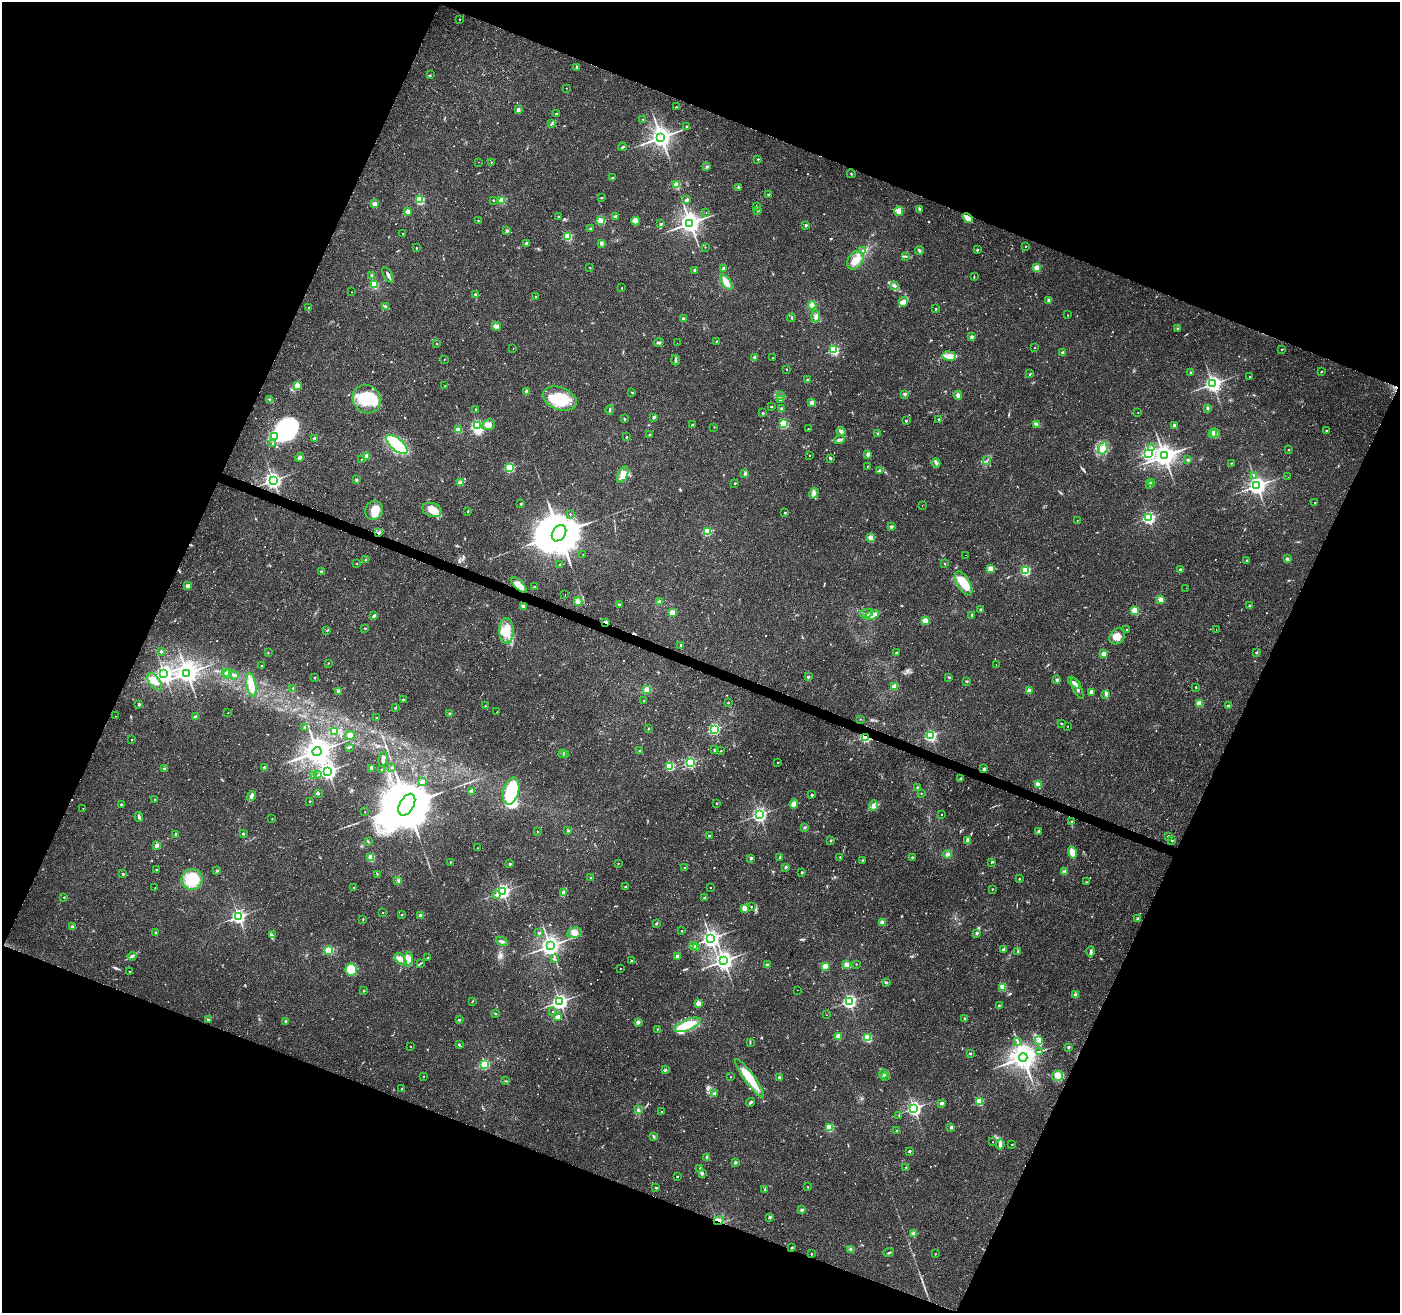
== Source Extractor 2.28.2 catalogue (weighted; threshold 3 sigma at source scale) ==
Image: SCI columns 7-5596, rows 274-5515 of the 5596 x 5722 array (HDU 1 of 3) = the unmasked area's bounding box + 8 px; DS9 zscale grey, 4 x 4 block average (1 PNG px = mean of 4 x 4 image px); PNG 1402 x 1315 px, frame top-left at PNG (2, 2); each listed source drawn as its Kron ellipse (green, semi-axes under 4 px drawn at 4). Shown black and unused: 43% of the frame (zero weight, under 2 of 3 exposures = <1% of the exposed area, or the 3 px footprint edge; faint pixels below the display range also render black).
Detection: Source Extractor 2.28.2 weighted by HDU 2 'WHT'. Background 0.0211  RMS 0.003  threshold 0.0135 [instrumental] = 3 sigma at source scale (4.5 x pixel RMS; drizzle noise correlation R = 1.50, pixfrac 1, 0.0396/0.0396 arcsec/px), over >= 5 px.
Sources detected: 792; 9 too faint to see at this stretch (4 x 4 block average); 4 inside a brighter object's white glare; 10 cosmic-ray / hot-pixel residue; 1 long thin detection or spike segment (spike, bleed or trail) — neither listed nor drawn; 5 coinciding with a brighter row at this scale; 16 inside a brighter listed object's ellipse — not listed separately; of the other 747, all 500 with FLUX_AUTO >= 0.987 (the completeness limit of this list) listed and drawn (247 fainter detections not listed), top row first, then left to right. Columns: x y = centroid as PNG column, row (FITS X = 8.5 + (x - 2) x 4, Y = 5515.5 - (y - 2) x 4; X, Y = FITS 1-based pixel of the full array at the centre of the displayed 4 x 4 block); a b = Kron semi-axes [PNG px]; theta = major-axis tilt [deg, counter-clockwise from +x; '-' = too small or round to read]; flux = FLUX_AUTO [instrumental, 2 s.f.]
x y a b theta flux
460 19 2 2 - 1.2
577 67 2 2 - 8
430 75 2 2 - 1.2
566 88 2 2 - 1.2
677 107 3 2 - 1.2
518 110 3 2 - 5
556 114 2 2 - 4.9
643 119 2 2 - 1.1
552 123 3 2 - 1.1
687 127 2 2 - 8.3
661 137 3 3 - 1600
622 147 4 2 - 2.1
758 159 2 2 - 2.9
478 162 2 2 - 0.99
491 162 2 2 - 1.3
707 167 3 2 - 1.7
851 174 4 2 - 1.4
612 178 2 2 - 1.4
677 185 2 2 - 84
739 188 3 2 - 3.2
768 194 2 2 - 4
601 198 3 2 - 1.3
420 200 2 2 - 160
493 200 2 2 - 3.8
502 200 2 2 - 84
687 200 3 2 - 3.2
375 204 2 2 - 34
756 206 2 2 - 4.7
920 210 2 2 - 1.6
407 211 2 2 - 18
758 211 3 2 - 1.9
899 211 4 3 - 4.7
706 212 2 2 - 1.1
558 217 2 2 - 1.5
615 217 2 2 - 17
968 218 5 2 - 23
478 221 2 2 - 2.3
601 221 2 2 - 76
636 221 4 4 - 14
690 223 3 3 - 1400
661 224 3 2 - 2.6
806 225 2 2 - 7.7
590 228 2 2 - 5.5
507 230 2 2 - 9.6
403 234 2 2 - 2.1
568 237 2 2 - 130
526 243 2 2 - 8.7
601 243 2 2 - 18
1025 246 2 2 - 1.5
705 247 2 2 - 1.1
416 248 2 2 - 2
977 250 2 2 - 4
863 251 3 2 - 5.7
919 251 4 3 - 3
906 256 3 2 - 1.9
855 260 10 7 56 24
590 268 2 2 - 1
724 268 2 2 - 19
1037 268 2 2 - 78
695 270 2 2 - 11
372 275 2 2 - 9.9
388 275 9 2 -61 6.7
974 277 4 2 - 1.6
726 282 9 4 -54 18
374 284 2 2 - 110
894 286 4 3 - 3.2
622 288 2 2 - 1
352 292 2 2 - 1.1
475 294 2 2 - 6.4
536 296 2 2 - 1.4
1049 300 2 2 - 21
903 302 5 4 - 5.8
812 305 4 3 - 11
386 307 3 2 - 1.3
309 308 2 2 - 5.7
936 309 2 2 - 2.7
1068 315 2 2 - 1.3
815 316 6 4 -90 6.2
791 318 4 2 - 1.4
684 319 2 2 - 17
496 326 5 4 - 5.5
1177 328 2 2 - 1.4
972 337 2 2 - 14
716 341 3 2 - 1
659 342 5 3 - 3.2
677 343 2 2 - 3
437 344 2 2 - 2.1
1035 348 2 2 - 1.2
513 349 2 2 - 2
1282 349 2 2 - 2
834 350 2 2 - 190
1063 353 2 2 - 18
949 356 6 4 -9 11
755 358 2 2 - 25
772 358 2 2 - 1.5
444 359 2 2 - 1
675 360 5 2 - 3.2
787 369 2 2 - 1.2
1321 371 2 2 - 1.3
1191 372 2 2 - 7.7
1030 374 3 2 - 1.1
1249 377 2 2 - 1.1
807 380 2 2 - 7.8
1213 384 3 3 - 780
297 385 2 2 - 55
445 386 2 2 - 1.4
527 392 2 2 - 29
632 392 2 2 - 2
905 394 2 2 - 10
958 395 4 3 - 5.9
780 396 3 2 - 2
367 399 15 13 -53 64
560 399 18 11 -20 70
270 400 3 2 - 2
780 400 2 2 - 1
812 403 2 2 - 30
771 407 2 2 - 3.1
1208 408 3 2 - 2.4
476 409 2 2 - 2.2
782 409 2 2 - 14
610 410 4 2 - 2.3
1138 412 2 2 - 1.1
763 413 2 2 - 4.1
654 417 2 2 - 10
624 419 2 2 - 3.5
939 420 2 2 - 7.1
906 421 2 2 - 7.5
784 424 2 2 - 130
1037 424 2 2 - 1
488 425 6 5 - 12
692 425 2 2 - 8
1174 425 2 2 - 14
477 426 2 2 - 270
714 427 2 2 - 1.2
808 429 2 2 - 1.8
458 430 2 2 - 45
1326 430 2 2 - 2.2
841 431 4 3 - 3.8
878 433 2 2 - 5.9
1212 433 2 2 - 37
1215 433 5 3 - 6
649 435 2 2 - 5.7
275 436 3 2 - 250
626 437 2 2 - 3.5
314 438 2 2 - 4.4
839 440 5 3 - 4.9
272 444 2 2 - 1.4
397 445 13 6 -40 130
1103 448 6 4 67 9.3
1152 448 2 2 - 1.1
1289 450 2 2 - 3.1
1148 453 3 2 - 320
868 454 2 2 - 19
810 455 2 2 - 1.4
366 456 2 2 - 28
1164 456 3 3 - 1700
300 457 4 3 - 6.6
830 458 2 2 - 3.9
361 459 2 2 - 1.2
1188 460 3 3 - 2.6
987 461 3 2 - 1.4
936 463 5 2 - 3.2
1232 463 2 2 - 1.1
867 466 2 2 - 1.7
509 468 2 2 - 160
880 470 3 2 - 1.9
745 473 2 2 - 14
623 475 9 4 65 13
1254 475 4 2 - 2.5
1288 477 2 2 - 2.4
273 480 3 3 - 730
356 480 2 2 - 8.1
460 483 2 2 - 32
735 483 2 2 - 3.1
1151 483 2 2 - 21
1150 484 3 2 - 3.2
1257 486 3 3 - 900
814 493 5 3 - 4.2
1315 503 2 2 - 2.3
521 504 2 2 - 3.3
922 505 2 2 - 1.2
374 510 10 8 65 27
432 510 10 7 -19 24
468 511 2 2 - 3.9
785 513 2 2 - 5.1
570 514 2 2 - 1.1
1148 518 2 2 - 370
1077 520 2 2 - 1.1
891 527 2 2 - 14
708 531 2 2 - 91
378 533 3 2 - 2.3
559 533 9 6 55 11000
871 538 2 2 - 65
583 555 2 2 - 1.1
966 555 2 2 - 2.2
1287 559 3 3 - 2.4
366 560 3 2 - 1.3
1246 561 2 2 - 1.6
357 563 2 2 - 1.3
944 563 2 2 - 1.1
559 565 2 2 - 3.3
991 569 2 2 - 40
1025 570 2 2 - 180
1180 570 2 2 - 13
321 572 3 2 - 2.7
964 583 13 6 -61 35
519 585 10 4 -45 17
188 586 2 2 - 29
534 587 2 2 - 1.2
1186 588 2 2 - 2.5
565 594 2 2 - 4.6
1161 600 2 2 - 50
578 601 4 4 - 9
659 602 2 2 - 22
619 604 3 2 - 1.3
523 606 3 3 - 3.9
1250 606 2 2 - 7.6
981 610 2 2 - 17
1135 611 2 2 - 87
672 613 2 2 - 52
867 613 6 2 12 4.4
872 615 7 4 23 18
972 615 2 2 - 3.4
373 616 3 2 - 3.1
925 621 2 2 - 56
605 622 3 2 - 2.7
365 628 2 2 - 2.3
1216 629 2 2 - 1.1
327 630 3 2 - 1.3
1127 630 2 2 - 2.9
506 631 13 7 90 27
1117 636 9 7 49 13
681 645 4 2 - 2
161 651 2 2 - 6.2
1256 652 2 2 - 2.4
268 653 2 2 - 1.2
896 653 2 2 - 6.4
1104 654 2 2 - 44
328 663 2 2 - 1.1
996 665 2 2 - 2.5
261 666 2 2 - 3.7
187 673 3 3 - 1400
226 673 3 2 - 2.6
164 674 3 3 - 770
228 674 5 2 - 2.8
234 675 4 2 - 3.2
808 677 2 2 - 9
949 677 3 2 - 1.6
315 678 2 2 - 2.3
1057 680 2 2 - 13
967 681 3 2 - 1.6
155 682 10 5 -53 14
1075 683 7 3 -37 6.2
251 685 12 5 -81 21
894 686 4 3 - 4.4
1196 687 2 2 - 2.8
293 688 2 2 - 1.9
1077 688 11 2 -63 5.9
647 690 2 2 - 60
339 691 2 2 - 28
1029 691 2 2 - 35
1091 692 2 2 - 20
1106 694 3 2 - 1.8
403 700 2 2 - 6
644 701 2 2 - 1.4
728 703 2 2 - 2.4
1199 703 2 2 - 56
139 704 2 2 - 7.3
485 706 2 2 - 1.3
1228 706 3 2 - 2.4
395 708 2 2 - 5
497 712 2 2 - 1.6
228 713 2 2 - 1.1
450 714 2 2 - 8.9
115 716 2 2 - 1.5
195 717 4 3 - 3.6
376 718 2 2 - 2
860 719 2 2 - 1.5
1061 723 2 2 - 3
1067 726 2 2 - 1
304 727 3 2 - 1.3
648 729 2 2 - 2.3
714 729 2 2 - 300
334 731 2 2 - 62
350 735 5 4 - 8.1
931 736 2 2 - 280
865 737 3 2 - 130
131 740 2 2 - 1.2
349 747 3 2 - 1.3
715 750 2 2 - 11
317 751 4 4 - 2600
639 751 2 2 - 3.8
721 751 2 2 - 1.2
562 753 2 2 - 11
566 755 2 2 - 5.9
383 759 7 3 76 6.2
690 762 2 2 - 250
778 762 2 2 - 1
670 766 2 2 - 150
264 767 2 2 - 9.5
392 767 2 2 - 1.4
372 768 2 2 - 30
164 769 2 2 - 8.5
382 769 2 2 - 3.6
984 769 2 2 - 12
328 771 3 3 - 760
318 775 3 2 - 1.2
313 776 2 2 - 2.2
961 779 3 2 - 3
422 781 4 3 - 4.1
1038 785 2 2 - 50
917 787 2 2 - 1.5
471 791 4 2 - 3
511 791 14 7 74 100
921 793 2 2 - 1.6
318 794 3 2 - 2.7
812 795 2 2 - 7
251 796 5 4 - 5.2
155 800 2 2 - 2
310 801 2 2 - 3.3
717 803 2 2 - 3.1
121 804 2 2 - 3.6
794 804 4 3 - 10
407 805 12 7 60 18000
873 805 6 2 69 3.8
83 808 2 2 - 1.2
365 812 2 2 - 1.4
941 814 2 2 - 1.2
759 815 3 2 - 550
139 817 5 3 - 3.4
272 819 2 2 - 1.1
1072 822 2 2 - 5.6
805 827 3 2 - 2.4
568 830 2 2 - 6.6
537 831 2 2 - 1.3
1039 831 2 2 - 8
176 834 2 2 - 9.3
243 834 2 2 - 7.4
709 836 2 2 - 5.3
1168 836 2 2 - 3.3
831 840 3 2 - 1.3
968 840 4 3 - 5.2
1172 841 2 2 - 3.4
368 842 3 2 - 1.3
157 845 3 3 - 5.5
477 848 2 2 - 1.7
1072 853 6 3 -74 22
948 854 4 4 - 5.1
779 857 4 2 - 2
840 857 2 2 - 2.4
912 857 2 2 - 2
371 858 2 2 - 68
751 858 2 2 - 7.3
862 860 2 2 - 1.1
450 862 2 2 - 1.1
991 862 2 2 - 1.6
618 863 2 2 - 1.1
510 864 2 2 - 11
786 867 2 2 - 12
684 868 2 2 - 1.4
156 869 2 2 - 2.6
217 871 2 2 - 7.4
802 872 2 2 - 4.9
1064 872 2 2 - 24
123 874 2 2 - 4.3
377 875 2 2 - 1.2
591 878 2 2 - 3
192 879 10 10 - 49
1019 879 2 2 - 3.6
398 880 2 2 - 1
1086 882 2 2 - 2.1
625 887 2 2 - 1.7
155 888 2 2 - 1.4
354 888 2 2 - 5.6
710 888 2 2 - 1
992 889 2 2 - 1.5
503 892 2 2 - 510
563 893 4 2 - 8.4
497 895 3 2 - 3.5
64 897 2 2 - 1.1
704 898 2 2 - 5
751 907 2 2 - 1.8
745 908 2 2 - 49
383 912 2 2 - 1.6
401 915 2 2 - 2.4
238 916 2 2 - 540
421 916 2 2 - 7.4
363 919 3 2 - 1.2
1138 919 2 2 - 16
882 922 3 3 - 4.9
656 923 3 2 - 2
73 927 2 2 - 18
682 931 2 2 - 2
156 933 2 2 - 8.7
539 933 2 2 - 9.3
574 933 7 5 14 11
977 933 2 2 - 11
272 935 3 2 - 1.7
711 939 3 3 - 950
502 941 6 3 -25 4.4
550 946 3 3 - 1300
694 946 2 2 - 17
697 948 2 2 - 1.5
1003 949 3 2 - 2.7
329 950 2 2 - 160
1018 951 2 2 - 1.1
1091 951 5 3 - 3.6
132 956 4 2 - 3.1
677 956 2 2 - 14
428 958 3 2 - 1
554 958 3 2 - 1
401 959 7 4 -47 7.7
408 959 7 4 81 12
631 961 2 2 - 2.4
724 961 3 3 - 1000
420 963 4 2 - 1.9
856 964 2 2 - 1.5
767 965 2 2 - 16
847 965 2 2 - 43
825 966 2 2 - 54
351 969 6 5 - 43
620 969 2 2 - 1.6
130 972 2 2 - 3.5
886 983 4 2 - 1.7
1003 987 2 2 - 72
364 990 3 2 - 1
797 990 2 2 - 1.1
1075 995 4 3 - 3.4
472 1001 3 2 - 1
849 1001 2 2 - 430
560 1002 3 3 - 710
698 1003 2 2 - 40
999 1005 2 2 - 3.6
553 1011 2 2 - 1.7
495 1013 3 2 - 1.4
826 1015 2 2 - 1.7
557 1017 2 2 - 25
965 1018 3 2 - 1.2
208 1019 2 2 - 4.9
459 1020 2 2 - 7
286 1021 2 2 - 6.3
638 1022 2 2 - 19
687 1025 14 5 22 51
657 1029 2 2 - 1.1
838 1036 2 2 - 38
867 1038 2 2 - 120
1038 1040 3 3 - 3.9
750 1042 3 2 - 1.2
1017 1042 4 2 - 2.1
459 1045 3 2 - 1.4
411 1047 2 2 - 1.2
1068 1047 2 2 - 9.4
1040 1051 4 2 - 2.4
971 1053 3 2 - 2
1023 1057 4 4 - 2500
484 1064 2 2 - 190
665 1070 3 2 - 1.9
883 1074 5 3 - 3.9
886 1076 2 2 - 1.4
1057 1076 5 5 - 8.9
424 1077 2 2 - 1.1
730 1077 2 2 - 1.3
779 1077 3 2 - 3.1
750 1078 23 5 -54 49
506 1081 3 2 - 1.7
402 1088 2 2 - 2.4
714 1093 2 2 - 3.2
979 1101 2 2 - 92
751 1102 4 2 - 2.7
941 1103 2 2 - 13
914 1108 3 2 - 570
638 1110 3 2 - 2
662 1112 2 2 - 3.9
899 1115 2 2 - 1
951 1127 2 2 - 11
830 1128 2 2 - 99
897 1130 2 2 - 4.2
654 1136 4 2 - 1.6
993 1142 2 2 - 1.1
1000 1144 5 3 - 6.4
1012 1145 2 2 - 1.5
909 1151 2 2 - 8.3
707 1158 4 3 - 2.9
735 1162 2 2 - 9.3
906 1167 2 2 - 3.2
700 1169 2 2 - 1.6
702 1173 3 2 - 3.3
677 1176 2 2 - 2.8
808 1187 2 2 - 1.9
656 1188 2 2 - 3.5
765 1189 2 2 - 0.99
801 1210 2 2 - 14
770 1217 2 2 - 10
718 1221 5 4 - 6.2
913 1234 2 2 - 31
792 1248 2 2 - 1.5
851 1249 4 3 - 3.5
889 1252 5 2 - 1.9
811 1254 2 2 - 2.1
935 1254 2 2 - 1.3
Overlapping masked pixels (flux is a lower limit): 6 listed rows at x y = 968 218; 378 533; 519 585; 605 622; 865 737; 718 1221
Diffuse or blended objects may show on this block-average render without a row.